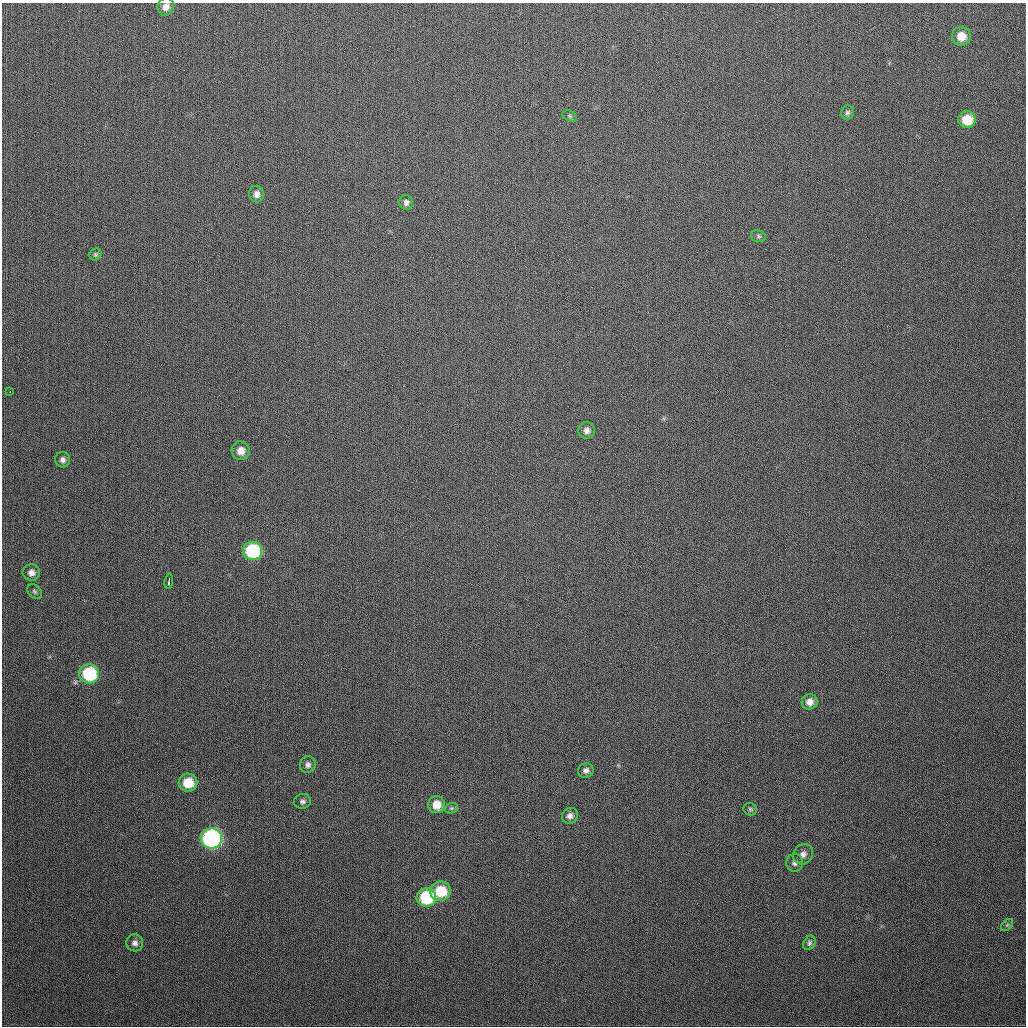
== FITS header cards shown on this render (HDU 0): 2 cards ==
NAXIS1  =                 1024
NAXIS2  =                 1024

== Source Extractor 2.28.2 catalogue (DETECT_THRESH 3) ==
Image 1024 x 1024 px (HDU 0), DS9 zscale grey, 1 PNG px = 1 image px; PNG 1028 x 1028 px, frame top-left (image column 1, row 1024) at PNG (2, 3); each listed source drawn as its Kron ellipse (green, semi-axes under 4 px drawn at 4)
Background 302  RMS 12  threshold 35.4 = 3 sigma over >= 5 px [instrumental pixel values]
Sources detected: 35; all 35 listed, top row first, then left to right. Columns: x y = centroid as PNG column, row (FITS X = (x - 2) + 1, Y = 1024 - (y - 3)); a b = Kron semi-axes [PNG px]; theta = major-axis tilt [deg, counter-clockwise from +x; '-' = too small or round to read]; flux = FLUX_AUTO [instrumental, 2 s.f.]
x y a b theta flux
166 7 9 8 - 5300
961 36 9 9 - 12000
847 113 7 6 - 2000
569 116 7 5 -27 1400
967 119 9 8 - 19000
257 194 8 7 - 4200
406 202 7 7 - 3000
758 236 7 5 -16 1700
96 254 6 5 - 1400
10 392 3 2 - 1400
587 430 8 8 - 4100
241 451 9 9 - 7200
63 460 8 7 - 3100
253 551 9 9 - 69000
31 573 8 8 - 4900
169 581 8 3 81 3600
34 591 8 6 -46 1800
89 674 10 9 - 53000
810 702 8 8 - 5800
308 765 8 8 - 3400
586 770 8 7 - 3300
188 783 9 9 - 19000
303 801 8 7 - 2800
437 804 8 8 - 11000
451 808 7 5 19 1400
750 809 7 6 - 1600
570 816 8 7 - 3900
211 838 10 10 - 180000
803 854 11 9 47 4700
795 863 9 8 - 3300
440 891 10 9 - 27000
426 897 9 9 - 49000
1007 925 7 4 44 1400
135 943 9 8 - 3300
809 943 7 5 59 1800
At the frame edge (FLAGS 8, measured only in part): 1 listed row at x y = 166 7